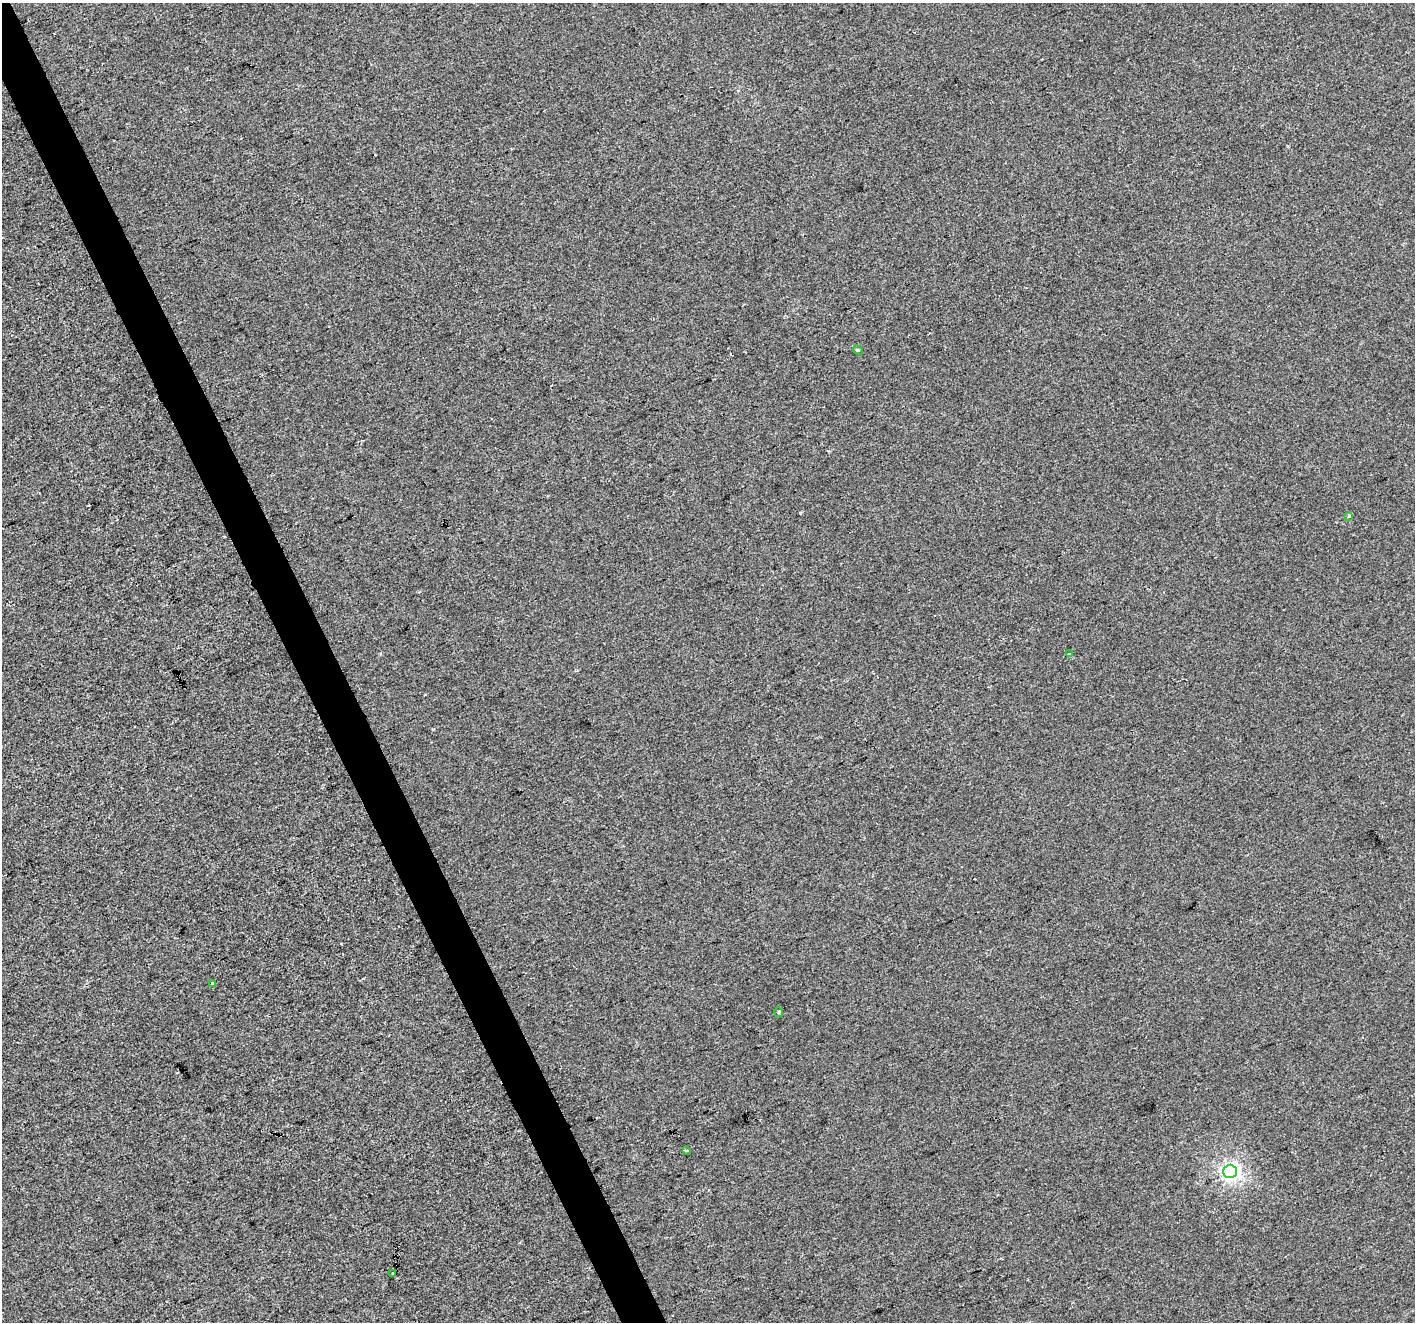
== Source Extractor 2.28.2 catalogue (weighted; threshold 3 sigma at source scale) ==
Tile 11 of 4 x 4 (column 3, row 3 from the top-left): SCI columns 2828-4240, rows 1467-2786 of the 5653 x 5515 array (HDU 1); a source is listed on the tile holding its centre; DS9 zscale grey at full resolution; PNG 1417 x 1324 px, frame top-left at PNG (2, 3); each listed source drawn as its Kron ellipse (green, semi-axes under 4 px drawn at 4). Shown black and unused: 3% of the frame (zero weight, under 2 of 3 exposures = <1% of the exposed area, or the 3 px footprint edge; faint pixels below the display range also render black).
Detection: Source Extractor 2.28.2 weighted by HDU 2 'WHT'; one run over the whole footprint, this tile lists its part. Background -2.72e-04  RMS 0.0056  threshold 0.025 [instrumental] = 3 sigma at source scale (4.5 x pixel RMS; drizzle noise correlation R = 1.50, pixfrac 1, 0.0396/0.0396 arcsec/px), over >= 5 px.
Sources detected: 10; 2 cosmic-ray / hot-pixel residue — neither listed nor drawn; the other 8 listed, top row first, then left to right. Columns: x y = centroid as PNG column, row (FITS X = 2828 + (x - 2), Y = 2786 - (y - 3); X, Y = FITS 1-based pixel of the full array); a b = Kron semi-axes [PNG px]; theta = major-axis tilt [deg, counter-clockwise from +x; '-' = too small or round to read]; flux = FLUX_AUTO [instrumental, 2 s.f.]
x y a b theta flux
858 350 5 4 - 0.62
1349 516 4 4 - 1.1
1069 654 3 3 - 0.94
212 984 3 3 - 2.3
779 1012 5 3 - 0.69
686 1150 3 3 - 6.4
1230 1171 7 6 - 210
393 1273 3 3 - 5.3